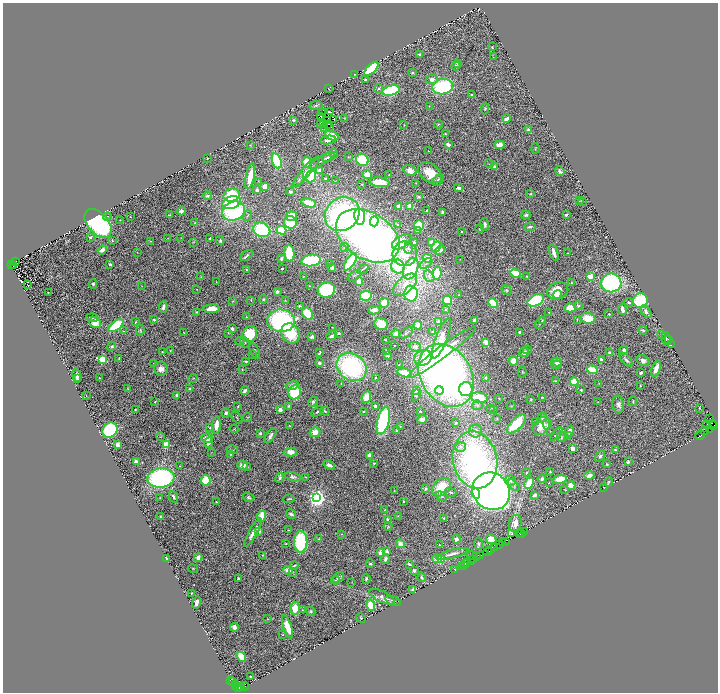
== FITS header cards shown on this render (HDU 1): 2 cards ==
NAXIS1  =                 1431
NAXIS2  =                 1380

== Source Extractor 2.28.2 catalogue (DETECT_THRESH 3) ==
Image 1431 x 1380 px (HDU 1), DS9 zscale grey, zoomed out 1/2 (1 PNG px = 2 x 2 image px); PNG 720 x 694 px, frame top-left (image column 2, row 1379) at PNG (3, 3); each listed source drawn as its Kron ellipse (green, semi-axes under 4 px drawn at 4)
Background 0.53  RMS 0.034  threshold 0.101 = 3 sigma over >= 5 px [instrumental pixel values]
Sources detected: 607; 60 cannot appear on this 1/2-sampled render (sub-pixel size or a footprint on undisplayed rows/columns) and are neither listed nor drawn; of the other 547, the 500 brightest by FLUX_AUTO listed and drawn (47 fainter detections omitted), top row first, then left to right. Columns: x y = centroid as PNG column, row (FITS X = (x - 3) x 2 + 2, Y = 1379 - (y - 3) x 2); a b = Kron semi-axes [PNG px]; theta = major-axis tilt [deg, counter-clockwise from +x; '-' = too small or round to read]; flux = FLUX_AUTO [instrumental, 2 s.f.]
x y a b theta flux
492 47 2 2 - 4.2
419 55 3 3 - 8.9
493 57 2 2 - 2.6
457 64 4 2 - 5
456 66 4 3 - 9.6
371 69 9 4 44 390
413 73 3 3 - 9.3
355 74 3 1 - 3.2
432 79 5 5 - 31
366 80 3 2 - 12
442 87 10 7 12 540
329 89 3 1 - 2.9
378 89 4 3 - 8.5
391 90 9 5 13 540
471 95 2 2 - 25
316 105 6 4 8 12
429 106 2 1 - 2.9
485 108 6 4 83 8.9
331 112 2 1 - 2.4
323 113 2 1 - 3.1
320 116 2 2 - 4
345 118 4 3 - 4.2
507 118 4 2 - 46
293 120 4 3 - 11
333 120 4 2 - 5.4
327 121 4 2 - 8.6
324 123 2 1 - 2.6
320 124 2 1 - 4.6
327 124 2 1 - 2.6
438 124 4 3 - 6.8
404 125 2 2 - 3
330 126 2 2 - 3
324 128 2 1 - 3.9
528 130 4 4 - 17
445 133 3 3 - 4.5
332 136 7 3 -19 210
328 140 8 4 10 28
448 144 3 2 - 31
250 145 4 2 - 4.1
500 145 5 4 - 69
535 148 5 2 - 3.3
428 151 2 2 - 4.9
333 153 4 2 - 4
328 157 7 2 26 17
348 157 2 2 - 3.6
207 158 3 2 - 3.9
322 160 15 3 32 21
362 160 6 5 - 250
277 161 8 4 -71 550
307 162 5 4 - 110
489 164 4 2 - 5
495 167 3 3 - 20
410 170 7 5 -30 65
320 171 4 3 - 60
560 171 5 3 - 14
306 172 20 4 48 48
430 173 13 8 -36 140
389 174 3 2 - 3.5
367 175 5 4 - 68
250 176 13 4 78 110
311 176 6 5 - 430
325 179 4 3 - 16
299 180 7 3 59 12
336 180 3 2 - 2.9
438 180 6 4 45 24
258 181 2 1 - 2.5
379 182 10 5 -5 110
416 183 3 2 - 3.3
362 184 2 1 - 4
265 186 3 3 - 81
459 188 4 4 - 20
257 190 3 3 - 17
290 192 4 4 - 14
531 194 3 2 - 7.1
232 195 8 6 15 260
207 196 4 3 - 18
419 197 4 3 - 14
579 201 4 3 - 4.5
583 202 2 2 - 4.5
232 203 9 6 15 480
309 203 7 4 -14 130
399 206 2 2 - 140
409 206 3 2 - 180
181 211 4 4 - 27
234 211 12 9 22 700
427 211 3 2 - 6
443 212 4 3 - 16
342 214 18 16 39 1300
169 215 3 2 - 5.4
247 215 5 3 - 8
526 215 4 4 - 14
566 215 4 3 - 16
291 216 5 4 - 140
107 217 4 3 - 6
130 217 2 2 - 6.6
360 217 8 5 -83 270
120 220 2 2 - 2.4
374 221 5 4 - 140
290 222 6 6 - 260
98 223 17 10 -49 1300
195 223 3 3 - 4.7
397 224 3 2 - 3.6
485 224 6 4 -81 17
419 226 5 4 - 270
530 227 6 3 10 22
480 228 4 2 - 4.2
262 230 9 7 -25 440
282 230 5 4 - 230
418 230 4 3 - 47
461 232 3 2 - 7.9
368 236 34 23 -32 4000
90 237 4 3 - 8.5
168 238 4 3 - 4.6
181 238 3 2 - 2.6
210 238 2 2 - 8
112 240 3 2 - 4.9
220 240 5 3 - 11
150 241 3 2 - 4.4
193 242 2 2 - 2.7
401 242 11 5 34 240
414 243 3 3 - 22
432 243 3 3 - 73
344 247 4 3 - 8.4
436 247 6 4 62 130
408 248 5 4 - 13
102 250 5 3 - 36
440 250 5 3 - 54
137 252 2 1 - 2.6
554 252 8 3 -72 36
289 253 8 5 -83 280
568 253 2 1 - 2.7
405 254 12 12 - 150
247 256 7 2 41 14
281 258 3 3 - 15
427 258 5 4 - 110
460 259 2 1 - 2.8
311 260 9 5 8 580
16 261 2 2 - 1300
350 262 10 4 56 470
330 263 2 2 - 3.3
426 263 7 3 39 18
110 264 4 3 - 12
12 265 2 1 - 200
14 265 3 1 - 99
332 267 3 3 - 35
398 267 7 6 - 170
282 269 2 2 - 12
363 269 6 2 34 6
411 269 11 7 67 310
246 270 3 2 - 4.5
437 273 6 4 81 200
515 273 5 3 - 300
354 276 7 2 33 6.3
429 276 6 4 -54 20
527 276 3 2 - 5.5
201 277 4 3 - 5.2
303 277 2 2 - 2.6
590 277 3 2 - 190
359 281 4 3 - 110
216 282 3 3 - 3.7
571 283 4 2 - 5.2
611 283 10 9 - 1000
93 284 4 4 - 8.9
28 285 3 1 - 2.5
405 285 14 7 41 83
141 286 3 2 - 2.4
310 286 3 2 - 4.5
197 289 2 2 - 3.4
326 290 9 7 20 590
507 290 5 4 - 9.8
558 291 11 8 21 100
277 292 3 2 - 41
48 293 2 2 - 4.2
411 294 8 7 - 590
458 295 2 2 - 4.2
558 295 4 3 - 13
366 296 6 4 7 370
264 299 4 3 - 7
251 300 4 2 - 5.6
285 300 3 2 - 4.1
447 300 5 4 - 170
536 300 8 5 27 550
233 301 3 2 - 5.1
641 301 7 7 - 500
628 302 5 3 - 12
384 303 5 5 - 92
493 303 5 4 - 270
578 305 5 2 - 6.1
299 306 3 3 - 6.7
163 307 5 3 - 20
570 308 5 4 - 100
212 309 8 4 1 90
374 310 6 4 -2 42
445 310 3 3 - 4
622 310 5 3 - 45
197 312 3 2 - 6.3
549 312 2 2 - 4.5
646 312 7 4 -53 21
308 314 6 5 - 250
609 314 2 2 - 5
246 317 3 3 - 3.5
92 318 6 3 -6 10
588 318 7 5 -9 140
577 319 3 2 - 2.8
154 320 4 3 - 11
474 320 3 3 - 24
542 320 3 2 - 3.3
281 321 14 11 -4 1200
439 321 4 3 - 47
135 322 4 3 - 6.5
95 323 6 5 - 120
541 323 6 3 55 8.8
381 324 7 6 - 100
418 325 4 3 - 58
116 326 9 4 36 310
332 327 2 1 - 3.1
232 329 3 3 - 19
140 330 6 3 82 8.1
643 330 4 3 - 10
124 331 3 2 - 5
433 332 3 3 - 6.9
519 332 2 2 - 17
184 333 2 2 - 2.7
228 333 3 3 - 3.4
291 333 10 9 - 200
339 333 3 2 - 9.1
406 333 7 3 33 11
250 334 8 7 - 220
396 334 4 4 - 33
662 334 3 2 - 6.9
332 336 5 3 - 18
312 337 3 2 - 25
441 338 21 5 68 140
666 338 6 3 -80 6.7
668 339 3 2 - 3.2
385 340 2 2 - 4.5
240 341 4 3 - 7
245 342 5 3 - 5.8
486 342 4 3 - 73
394 345 2 1 - 3.3
671 345 3 2 - 3.2
112 346 4 3 - 13
415 347 6 4 -25 28
170 350 3 3 - 3.9
527 350 4 3 - 9.5
624 350 4 4 - 19
254 351 8 4 -66 15
387 351 2 2 - 8.8
162 352 3 2 - 5.4
442 352 42 6 37 340
524 352 5 4 - 27
319 353 3 2 - 9.7
610 353 3 3 - 21
252 354 2 2 - 3.6
387 356 3 2 - 12
119 358 4 2 - 6.4
423 358 9 7 26 100
103 359 3 3 - 490
601 359 4 3 - 17
626 360 8 3 -48 18
643 360 7 5 -31 23
246 361 4 3 - 11
513 361 5 4 - 82
557 362 5 4 - 19
153 363 3 2 - 2.8
319 363 3 3 - 19
399 365 2 2 - 2.5
556 365 5 3 - 26
352 367 16 13 -33 1000
656 368 8 3 70 51
161 369 7 6 - 47
242 370 3 2 - 3.8
592 370 5 3 - 230
522 372 5 2 - 5.6
404 373 7 3 -16 220
641 373 3 2 - 19
77 375 6 3 -77 25
446 375 34 25 -59 3700
99 378 2 1 - 2.4
193 378 4 1 - 3
375 378 3 3 - 4.3
485 378 3 3 - 9.6
77 379 3 2 - 7.5
555 381 4 2 - 4.2
574 381 4 3 - 190
599 383 3 3 - 3.3
341 384 3 2 - 3.2
292 385 7 4 15 25
640 386 3 2 - 3
127 388 3 3 - 3.8
190 389 4 3 - 11
466 389 7 6 - 300
416 390 4 3 - 52
439 390 4 3 - 100
581 390 3 2 - 9.8
245 391 4 3 - 23
294 392 7 6 - 420
177 395 4 3 - 11
416 395 6 3 79 9.1
86 396 2 2 - 3.5
366 397 6 4 68 73
542 397 3 3 - 5
479 398 8 5 -8 220
499 398 2 2 - 4
531 400 3 3 - 8.6
155 401 3 2 - 5.6
633 401 5 2 - 5.3
313 402 5 4 - 13
598 402 3 2 - 2.9
477 405 5 5 - 12
618 405 9 6 -86 31
238 406 3 2 - 5.3
289 406 4 3 - 8.8
375 406 3 3 - 15
511 406 4 2 - 4.4
491 408 3 2 - 3.5
699 408 2 2 - 4.3
493 409 2 2 - 7.3
135 410 3 2 - 9.6
280 410 3 2 - 51
317 411 7 2 34 13
325 411 4 3 - 7.6
420 411 3 3 - 8.5
363 412 4 3 - 7
226 413 4 4 - 15
247 417 4 3 - 4.8
542 417 5 3 - 16
237 418 7 2 -51 7.1
497 418 3 3 - 4.9
710 418 3 1 - 270
422 419 5 4 - 46
383 421 14 6 76 990
536 421 3 3 - 6
455 423 2 2 - 8
712 423 2 1 - 92
517 424 12 5 44 230
547 424 5 4 - 14
216 425 8 3 83 62
707 425 2 2 - 95
714 425 2 2 - 110
289 426 2 1 - 3.3
400 426 3 3 - 4.3
541 426 10 7 50 79
210 428 3 3 - 7.7
234 429 4 2 - 3.4
710 429 2 1 - 390
110 430 8 7 - 670
397 430 2 2 - 20
476 431 6 6 - 33
570 431 6 3 71 26
705 431 2 1 - 9.4
315 432 5 4 - 80
551 432 3 2 - 2.8
260 433 3 3 - 12
556 434 8 2 45 11
568 435 3 3 - 7.3
270 436 8 4 57 19
700 436 5 1 - 220
161 437 2 1 - 2.9
561 437 5 4 - 9.1
207 438 6 5 - 45
209 442 5 3 - 34
166 444 3 3 - 430
118 445 4 3 - 24
460 447 5 5 - 19
572 448 3 3 - 38
232 450 6 2 -12 5.6
615 450 4 3 - 8.1
290 452 6 4 0 58
211 453 4 2 - 3
230 454 2 2 - 3.9
370 455 4 3 - 62
600 456 6 4 56 17
475 460 29 22 -77 1600
137 462 4 3 - 26
628 462 3 3 - 9.5
374 463 3 2 - 7.3
607 464 4 3 - 5.9
242 465 5 4 - 53
329 465 6 3 -22 23
179 466 2 2 - 3.4
247 467 4 3 - 10
526 472 4 4 - 8.2
550 472 3 2 - 5.9
589 475 5 4 - 34
293 477 8 4 -14 20
305 477 4 2 - 5.2
161 478 13 9 7 1100
280 478 5 4 - 16
542 479 4 3 - 13
560 479 7 4 8 130
206 480 5 5 - 180
510 481 5 5 - 17
609 482 4 2 - 6.3
529 483 6 4 62 170
549 483 2 2 - 2.9
514 485 7 4 -47 15
571 485 4 4 - 70
441 487 10 7 42 200
604 487 3 1 - 2.5
426 489 4 3 - 11
565 490 3 2 - 3.8
394 491 3 2 - 3
491 491 20 18 -44 8500
451 492 6 3 -14 10
476 493 5 3 - 120
535 495 4 2 - 26
441 496 6 4 -35 14
174 497 6 3 -64 17
249 497 6 4 -15 12
160 498 2 1 - 4.3
317 498 4 4 - 4000
289 499 6 2 5 5.5
216 502 2 2 - 4.4
403 502 3 3 - 7.3
385 509 4 3 - 5.3
291 514 5 3 - 16
262 516 6 3 72 170
398 516 3 3 - 6.5
160 517 2 2 - 9.2
444 518 4 3 - 5.9
387 519 3 2 - 11
515 523 8 6 74 66
388 527 4 3 - 6.6
288 530 3 2 - 3.7
259 531 4 4 - 24
524 532 2 1 - 150
253 533 16 3 61 52
511 533 4 1 - 4.5
522 533 2 1 - 75
341 534 2 2 - 3.8
520 534 2 2 - 70
319 539 3 2 - 5.8
456 539 4 4 - 27
491 539 5 5 - 77
301 542 11 6 88 500
505 542 2 1 - 37
503 543 3 2 - 230
286 544 2 2 - 3.7
400 544 4 3 - 46
479 544 6 4 88 14
439 545 2 2 - 9.6
499 545 2 2 - 180
495 548 4 1 - 240
490 549 3 2 - 88
381 552 4 3 - 52
387 552 2 2 - 75
488 552 4 1 - 130
452 554 16 3 15 53
263 555 2 2 - 3.1
481 555 2 1 - 92
472 556 6 2 -10 11
477 557 2 1 - 86
166 558 3 2 - 12
198 558 4 3 - 34
385 559 5 3 - 19
437 559 5 4 - 55
441 559 3 3 - 330
473 559 3 1 - 150
472 561 2 1 - 83
370 564 4 4 - 13
409 564 4 2 - 14
465 564 4 1 - 72
464 565 2 2 - 29
294 566 4 3 - 8.9
461 566 2 1 - 130
193 568 5 2 - 4.7
288 570 5 3 - 71
455 570 2 1 - 15
414 571 4 4 - 13
293 572 3 2 - 3.2
238 578 3 2 - 11
338 578 6 4 38 12
422 578 4 3 - 9.8
366 579 5 3 - 14
336 580 4 3 - 8.8
352 583 3 2 - 2.8
413 590 3 3 - 15
191 593 3 2 - 3.2
382 597 14 5 -26 31
393 601 8 4 -20 9.9
197 603 6 3 74 23
371 605 6 4 -72 160
295 608 6 4 -87 120
302 610 3 3 - 5.1
311 611 5 4 - 12
361 618 5 3 - 6.6
268 619 3 2 - 3.2
234 627 4 3 - 37
287 627 12 4 -71 120
283 635 2 2 - 5.5
241 657 5 3 - 120
250 676 2 2 - 5.7
230 680 2 1 - 60
232 682 2 2 - 13
235 684 2 1 - 210
236 686 2 1 - 24
241 686 2 1 - 370
245 686 4 1 - 170
238 688 3 2 - 360
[47 fainter detections neither listed nor drawn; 60 sub-pixel or undisplayed-footprint detections neither listed nor drawn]